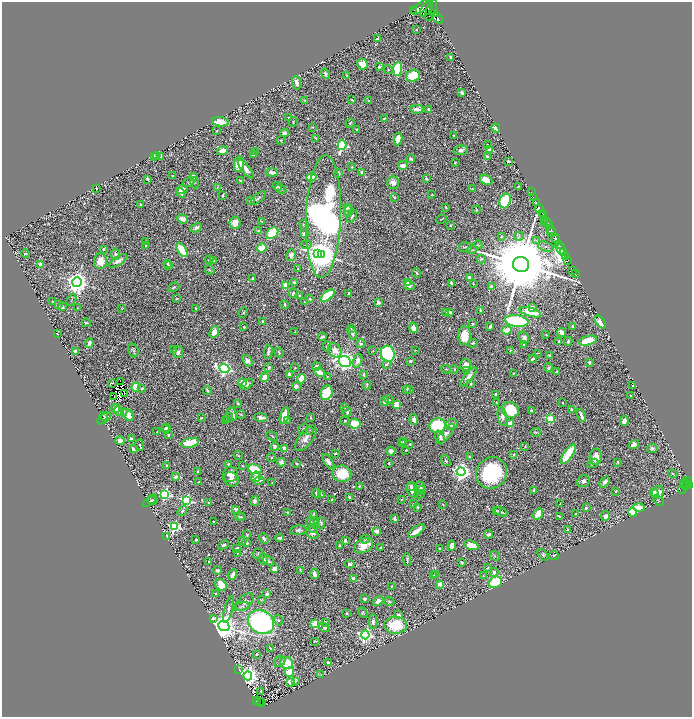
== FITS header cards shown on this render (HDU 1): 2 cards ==
NAXIS1  =                 1380
NAXIS2  =                 1430

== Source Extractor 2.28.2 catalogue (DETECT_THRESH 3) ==
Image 1380 x 1430 px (HDU 1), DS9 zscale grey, zoomed out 1/2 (1 PNG px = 2 x 2 image px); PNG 694 x 719 px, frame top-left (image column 1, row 1430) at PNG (2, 2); each listed source drawn as its Kron ellipse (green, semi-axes under 4 px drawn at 4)
Background 0.843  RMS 0.018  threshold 0.0539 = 3 sigma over >= 5 px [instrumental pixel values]
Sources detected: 839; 65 cannot appear on this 1/2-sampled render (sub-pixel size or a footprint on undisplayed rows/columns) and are neither listed nor drawn; of the other 774, the 500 brightest by FLUX_AUTO listed and drawn (274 fainter detections omitted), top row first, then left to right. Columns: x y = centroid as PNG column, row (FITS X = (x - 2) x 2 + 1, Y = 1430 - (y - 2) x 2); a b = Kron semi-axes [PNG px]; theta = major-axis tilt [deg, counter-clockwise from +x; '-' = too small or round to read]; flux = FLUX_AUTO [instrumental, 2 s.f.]
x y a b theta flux
421 7 11 4 34 2200
426 9 9 4 55 1500
413 11 2 1 - 170
431 11 11 5 70 1400
434 13 4 3 - 60
437 18 7 4 -41 350
416 30 2 2 - 4.9
378 38 4 2 - 11
451 57 3 3 - 7
362 64 6 5 - 39
379 67 4 3 - 6
398 69 7 4 88 290
388 70 5 3 - 4.9
325 74 5 3 - 7.4
347 75 3 2 - 7.2
413 76 7 5 19 150
297 83 7 4 -85 20
462 93 3 2 - 8.3
305 100 3 3 - 3.3
352 100 3 2 - 3.5
369 101 4 3 - 3.4
417 109 6 3 1 38
428 109 3 3 - 6.2
288 117 2 2 - 3.9
384 118 3 2 - 4.5
220 122 8 4 -5 46
293 122 5 3 - 3.4
350 123 5 3 - 4.6
312 127 3 2 - 3.5
496 128 5 3 - 20
357 130 2 2 - 3.2
217 131 2 2 - 3.5
285 133 4 3 - 8.5
454 136 2 2 - 5.2
316 138 4 2 - 3.9
398 139 6 3 80 54
281 140 5 2 - 2.7
487 144 2 2 - 2.8
342 145 5 4 - 480
461 150 7 4 8 15
490 150 3 2 - 130
222 151 5 3 - 37
255 151 3 2 - 3.8
157 155 3 3 - 27
253 155 2 2 - 3.2
487 156 4 3 - 8.8
154 157 3 3 - 6.5
161 157 3 2 - 3.2
411 159 4 2 - 5.7
508 161 3 2 - 16
455 163 3 2 - 3.3
239 164 8 5 79 58
403 166 5 3 - 27
352 167 3 3 - 3.9
246 169 11 3 -52 36
272 172 6 3 -5 28
362 172 3 3 - 12
338 174 4 2 - 13
172 176 2 2 - 3.3
194 177 4 3 - 25
311 177 5 3 - 90
148 179 4 2 - 8.2
426 179 2 2 - 5.5
240 180 2 2 - 2.6
486 180 7 4 -26 39
189 182 5 3 - 5.5
393 182 6 6 - 21
194 183 6 3 -71 3.6
277 186 5 4 - 4.7
519 186 3 2 - 3.7
217 188 4 2 - 3
96 189 2 2 - 2.7
182 189 5 4 - 23
281 189 6 3 -27 5.6
472 189 4 2 - 2.9
531 192 2 1 - 16
181 193 5 3 - 16
432 195 2 2 - 5.8
223 196 4 2 - 4.2
394 197 2 2 - 6.4
258 198 9 3 40 6.6
534 198 3 1 - 21
251 200 4 2 - 10
505 201 7 5 69 270
537 203 3 1 - 52
140 205 2 2 - 4.5
446 207 2 2 - 3.3
347 208 3 2 - 8.8
539 208 4 3 - 1100
476 210 4 3 - 3.8
349 211 6 3 79 5
542 213 3 2 - 620
543 215 3 2 - 300
323 216 61 17 88 3400
352 216 7 3 60 6.1
182 219 6 4 -22 33
441 219 5 2 - 2.7
545 220 2 2 - 17
262 221 3 2 - 2.8
547 222 2 1 - 39
235 223 6 5 - 39
545 223 2 2 - 89
548 224 3 2 - 320
304 225 5 4 - 6.6
450 225 4 3 - 3.7
196 228 6 3 29 17
551 229 3 2 - 230
259 231 3 3 - 4.5
552 232 4 3 - 480
272 233 7 5 41 150
304 234 4 3 - 12
501 236 3 3 - 5.4
519 236 5 2 - 4
555 238 5 2 - 1400
537 240 4 3 - 5.7
145 241 4 2 - 2.8
559 244 2 2 - 380
146 245 4 3 - 5.7
306 245 5 3 - 4.9
478 245 4 3 - 3.3
465 247 6 5 - 5
546 247 8 4 -19 13
262 248 5 4 - 69
103 249 2 2 - 11
561 249 6 3 -84 7000
182 250 8 4 -59 140
472 250 5 3 - 3.7
564 252 3 2 - 460
318 253 3 3 - 1300
25 254 4 2 - 3.1
116 254 6 3 -82 12
291 255 6 4 75 20
321 255 3 3 - 8100
566 257 2 1 - 180
481 259 4 2 - 5.8
209 260 4 2 - 4.5
214 260 3 2 - 2.7
568 260 2 1 - 30
100 261 8 6 88 57
118 261 10 4 31 20
40 264 2 2 - 64
167 264 2 2 - 3.2
521 264 8 7 - 83000
169 266 3 2 - 8.7
298 269 3 2 - 4.7
210 270 5 3 - 5.1
573 270 2 1 - 6.8
417 273 5 3 - 6
575 274 2 1 - 13
469 277 3 2 - 18
253 278 4 3 - 4.2
77 282 5 4 - 3700
294 282 3 3 - 8.5
407 283 4 3 - 22
452 283 4 3 - 9.5
473 283 3 2 - 3.1
285 285 3 3 - 110
409 286 5 4 - 12
491 286 4 3 - 4.6
174 287 6 3 32 5.8
293 293 5 3 - 5.3
349 293 3 2 - 5.9
299 296 2 2 - 4.7
327 296 8 4 38 190
177 299 3 2 - 3.8
310 299 4 3 - 4.7
71 300 6 2 60 3.3
53 301 4 3 - 3.1
305 301 2 2 - 5.3
378 302 4 3 - 11
285 304 4 2 - 5.5
59 305 3 2 - 3.1
62 307 3 2 - 21
77 308 2 1 - 2.7
122 308 3 3 - 2.7
196 308 2 2 - 3.5
532 308 4 3 - 21
480 310 4 2 - 7.7
243 312 5 4 - 6
450 312 4 3 - 13
530 312 11 4 -17 120
446 313 3 2 - 3.5
263 321 3 2 - 3.9
517 321 12 5 -7 470
600 322 7 4 -52 35
86 323 4 3 - 6.2
473 324 3 2 - 3.4
490 326 3 2 - 15
244 327 3 2 - 6.6
573 327 3 2 - 13
351 328 3 3 - 2.6
413 328 5 4 - 27
507 330 5 3 - 51
214 332 6 4 68 39
295 332 3 2 - 3.1
561 332 4 3 - 29
352 333 6 4 -70 9.2
57 334 2 1 - 3.7
546 335 3 2 - 2.8
464 336 9 6 86 59
322 337 4 2 - 9.6
524 338 6 4 -63 16
559 341 4 2 - 4.5
568 341 4 3 - 5.8
588 341 9 4 14 100
89 343 5 2 - 18
473 343 5 3 - 5.2
361 344 5 3 - 9.3
524 344 2 2 - 9.1
327 346 5 3 - 5.7
133 350 7 5 -72 7.7
174 350 3 3 - 2.8
335 350 8 6 -53 42
415 350 2 2 - 3
373 351 4 2 - 2.6
510 351 3 2 - 3.5
75 352 3 3 - 32
178 352 6 5 - 13
268 352 7 3 87 11
279 352 5 3 - 4.7
537 353 2 2 - 3.6
388 354 8 7 - 530
549 355 3 2 - 6.3
533 359 4 2 - 11
247 361 6 4 -55 21
345 361 6 5 - 1800
358 361 7 4 72 25
411 361 2 2 - 4.2
589 362 3 2 - 11
386 364 4 4 - 6.2
466 365 6 5 - 32
269 367 3 2 - 12
316 367 4 3 - 16
224 368 5 4 - 1200
295 368 2 2 - 3
548 368 5 2 - 6.2
446 369 5 3 - 4.1
454 369 4 3 - 4.1
467 370 4 3 - 3.8
556 371 3 3 - 4.8
320 372 6 3 -30 73
513 373 2 2 - 4.1
289 374 4 3 - 16
364 374 3 2 - 9.1
328 376 3 3 - 2.7
264 377 5 3 - 44
468 377 12 3 52 22
301 379 5 3 - 110
121 382 2 1 - 3.3
243 382 4 3 - 57
112 383 4 3 - 3.3
247 384 7 4 39 13
471 384 3 2 - 6
367 385 4 2 - 5.2
296 386 3 3 - 22
632 386 3 2 - 5
136 387 4 4 - 90
142 388 3 2 - 6.7
407 390 4 3 - 7.6
410 390 4 3 - 4.7
207 391 4 3 - 7.8
124 393 3 1 - 2.8
327 393 7 5 70 160
496 395 4 2 - 9.1
114 396 2 1 - 2.8
631 396 3 2 - 4.3
389 399 5 3 - 3.9
385 401 5 3 - 16
238 403 4 3 - 3.5
497 403 3 2 - 3.5
563 403 3 2 - 3.2
397 404 4 3 - 71
116 408 4 4 - 37
345 408 2 2 - 3.4
510 410 8 7 - 160
572 410 4 2 - 9.3
119 411 5 4 - 20
531 411 3 2 - 6.2
347 412 5 3 - 14
127 414 7 4 -43 40
232 414 7 3 -64 15
241 414 4 3 - 4.1
581 415 7 2 -69 17
104 416 4 2 - 2.7
130 416 5 3 - 12
284 416 9 3 74 65
311 417 4 1 - 3.3
502 417 9 4 -79 19
104 418 8 4 38 7.3
201 418 2 2 - 4.9
228 418 5 2 - 3.1
261 418 7 3 -9 19
550 418 4 3 - 220
287 420 2 2 - 3.9
414 420 5 4 - 18
226 421 3 2 - 2.6
345 421 5 3 - 5.5
624 421 5 4 - 18
354 424 6 4 -6 130
452 424 6 5 - 14
510 424 3 2 - 120
438 426 8 7 - 260
166 428 4 3 - 5.6
165 429 4 3 - 7.4
303 429 6 3 54 9.5
310 430 4 3 - 3.2
157 432 2 2 - 3.6
536 432 5 3 - 4.9
446 434 12 5 51 26
168 435 4 3 - 5.4
272 436 6 2 -29 3
440 437 7 4 -69 15
131 438 3 3 - 9.4
306 438 15 7 53 31
120 441 5 3 - 23
401 442 3 2 - 7.7
404 442 3 2 - 9.4
190 443 9 4 12 130
410 444 3 3 - 4.7
140 445 5 3 - 5.4
634 445 5 4 - 40
525 446 4 3 - 3.4
275 447 4 4 - 12
284 448 3 3 - 21
652 448 5 4 - 11
133 449 4 3 - 10
406 450 3 2 - 3.5
391 451 4 3 - 17
335 453 2 2 - 7.7
514 454 3 3 - 5
568 454 11 4 55 140
238 456 5 4 - 4.3
469 457 3 3 - 4
596 457 8 6 87 45
271 458 4 3 - 4.9
446 461 6 3 -53 5.6
281 462 4 3 - 19
328 462 8 4 -55 18
618 462 3 2 - 4.5
389 463 3 2 - 6.8
593 463 6 3 31 5.4
228 464 2 2 - 5.7
297 464 3 2 - 4.7
166 465 3 2 - 5
242 465 3 2 - 3.4
255 469 7 4 -16 170
197 472 3 2 - 4.6
461 472 4 4 - 2100
491 473 16 15 - 360
230 474 8 7 - 32
342 474 9 8 - 140
673 474 5 3 - 4.2
175 477 2 2 - 35
256 477 5 4 - 22
231 479 8 6 -36 18
687 480 2 1 - 84
259 481 5 3 - 11
583 481 6 5 - 14
199 482 3 2 - 4.9
605 482 6 3 52 17
272 483 2 2 - 3.1
685 484 6 3 -89 210
687 485 2 1 - 120
689 485 3 3 - 320
359 486 2 2 - 5.7
411 486 4 3 - 7.8
420 487 6 4 -71 14
682 489 4 2 - 19
412 490 7 6 - 29
421 490 5 3 - 6.2
534 490 3 3 - 5.1
616 491 3 2 - 3.9
658 492 6 5 - 51
316 493 4 3 - 13
654 493 4 3 - 24
165 494 4 4 - 750
321 494 3 3 - 3.6
420 494 5 3 - 3.5
349 497 2 2 - 12
332 499 3 2 - 3.7
401 499 2 2 - 2.7
152 500 5 3 - 5.4
186 500 4 4 - 650
658 500 6 3 -46 3.2
150 501 8 3 43 5.5
255 501 5 4 - 11
209 503 2 2 - 18
414 504 3 2 - 7.7
560 504 2 2 - 2.8
443 505 2 2 - 2.7
418 507 4 3 - 4.8
639 507 5 3 - 71
586 508 3 2 - 6.6
236 509 4 3 - 7.5
182 511 6 4 53 7.5
496 511 2 2 - 3.4
501 512 6 2 -21 11
633 512 4 4 - 140
287 513 4 3 - 8.7
314 514 3 3 - 4
538 514 6 4 54 64
575 514 3 2 - 3.1
559 516 4 2 - 6.6
605 516 5 4 - 19
239 517 5 3 - 5.9
242 517 3 3 - 3.1
395 519 4 3 - 15
310 521 4 3 - 6.1
214 522 2 2 - 3
315 522 4 3 - 11
321 523 5 4 - 6.4
174 526 4 4 - 590
313 528 4 3 - 3.1
567 529 3 3 - 3.1
298 530 8 4 6 13
377 531 4 3 - 37
416 531 10 3 37 57
312 533 7 5 -46 14
489 534 4 3 - 17
247 535 4 3 - 3.9
167 536 2 2 - 70
264 538 5 3 - 10
280 538 4 2 - 8.8
365 539 4 3 - 3.4
196 540 3 2 - 5.6
242 540 3 3 - 6.5
345 541 3 3 - 15
247 543 4 3 - 7.3
224 545 5 3 - 9
340 545 3 3 - 7.8
471 545 7 4 -18 83
364 546 10 6 29 63
452 546 5 3 - 33
381 547 3 2 - 6.3
236 548 4 2 - 7
439 548 3 2 - 4.7
237 553 3 2 - 2.6
258 553 5 3 - 5
543 555 7 4 -52 5.2
554 555 5 3 - 14
495 556 5 3 - 4.1
264 559 6 4 -87 11
407 560 6 2 -86 7.4
268 561 6 4 -37 7.6
209 562 2 2 - 8.2
461 562 3 2 - 6
349 564 5 4 - 12
488 568 3 3 - 5.5
275 569 4 4 - 28
218 570 4 3 - 12
300 570 3 2 - 3.3
494 572 4 3 - 23
314 574 5 3 - 21
435 574 2 1 - 2.6
232 575 6 3 61 20
434 576 3 3 - 6.9
483 576 4 2 - 3.2
353 578 4 3 - 12
495 582 7 5 29 180
440 584 2 2 - 92
221 585 6 5 - 78
391 586 3 2 - 2.8
216 594 3 2 - 4.9
267 594 2 2 - 45
365 599 3 3 - 12
261 600 4 3 - 3.7
378 601 6 4 39 18
389 601 5 3 - 4.6
245 602 11 6 43 19
241 606 8 4 13 8.9
229 609 14 3 75 13
346 613 2 2 - 4.7
363 613 5 4 - 5.6
399 615 4 3 - 13
213 618 4 3 - 46
278 620 5 4 - 6.6
373 621 7 4 -90 20
261 622 14 11 -32 810
325 622 3 2 - 3.4
315 624 3 3 - 160
396 625 11 8 -1 160
224 626 6 5 - 6100
324 628 5 4 - 7.9
365 635 4 4 - 1000
315 641 5 3 - 3.3
270 648 3 2 - 6.5
257 654 3 2 - 4.7
280 661 6 5 - 8.2
287 663 6 6 - 95
328 663 3 3 - 8.7
239 669 4 3 - 4.4
289 672 5 4 - 89
321 675 3 2 - 5.5
248 676 4 4 - 3000
295 681 4 3 - 9.3
291 682 4 3 - 63
261 692 3 2 - 3.2
256 701 3 2 - 18
260 701 3 1 - 16
262 703 3 2 - 7.1
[274 fainter detections neither listed nor drawn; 65 sub-pixel or undisplayed-footprint detections neither listed nor drawn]